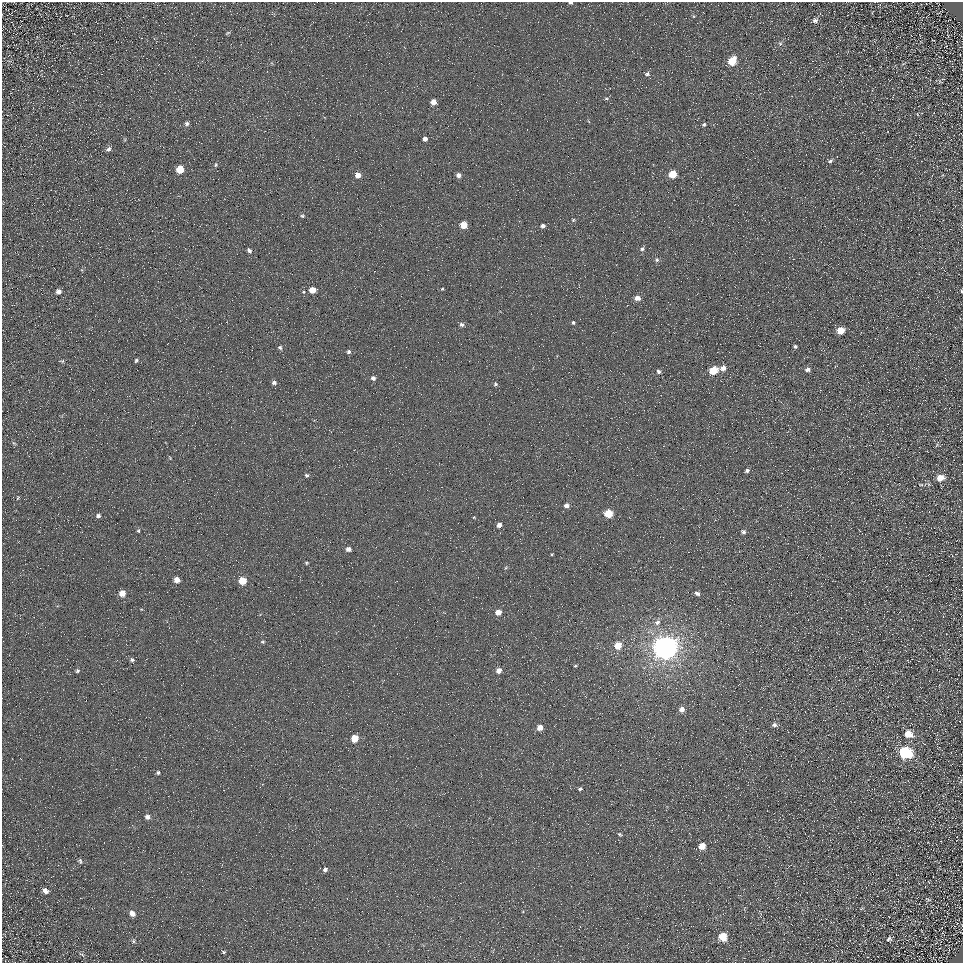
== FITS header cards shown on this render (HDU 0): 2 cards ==
NAXIS1  =                  961
NAXIS2  =                  961

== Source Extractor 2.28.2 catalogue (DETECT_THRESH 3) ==
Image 961 x 961 px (HDU 0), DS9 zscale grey, 1 PNG px = 1 image px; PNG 965 x 965 px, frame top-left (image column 1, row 961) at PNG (2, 2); no overlay
Background 5.26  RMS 8.6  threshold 25.8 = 3 sigma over >= 5 px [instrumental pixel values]
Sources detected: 102; all 102 listed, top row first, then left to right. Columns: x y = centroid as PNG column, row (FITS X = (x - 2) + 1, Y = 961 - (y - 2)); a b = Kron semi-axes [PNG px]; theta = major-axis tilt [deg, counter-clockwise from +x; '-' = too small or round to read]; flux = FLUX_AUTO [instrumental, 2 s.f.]
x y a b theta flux
570 3 4 3 - 900
815 20 7 6 - 1700
227 33 6 3 27 670
780 44 5 5 - 940
732 61 7 5 54 16000
101 74 2 2 - 330
647 74 7 6 - 1400
940 82 8 3 -13 730
606 99 6 4 -16 880
433 102 5 5 - 5100
917 114 5 3 - 410
187 123 6 5 - 1300
704 125 4 4 - 900
425 139 4 4 - 2500
108 149 7 5 41 1600
830 161 7 5 29 1300
216 165 6 5 - 820
180 169 5 5 - 12000
672 174 5 5 - 16000
358 175 5 5 - 4400
458 175 4 4 - 2700
302 216 5 4 - 860
573 220 4 4 - 650
738 222 2 2 - 230
463 225 5 5 - 11000
543 226 5 4 - 1700
642 249 6 5 - 1400
249 250 5 4 - 1500
657 260 7 6 - 1400
442 289 3 2 - 530
312 290 5 5 - 7400
58 291 5 5 - 2100
961 291 4 3 - 570
637 298 6 5 - 3600
573 322 4 4 - 880
462 324 6 5 - 1500
840 330 5 5 - 12000
280 347 5 5 - 1100
795 347 4 3 - 1300
349 352 5 4 - 1300
136 360 5 4 - 890
62 361 6 4 1 730
723 368 6 5 - 3400
807 369 6 5 - 2000
713 370 6 5 - 22000
658 371 4 4 - 1400
373 378 5 5 - 1600
274 383 6 5 - 1600
495 384 5 4 - 1100
14 443 7 3 -36 630
170 457 5 2 - 470
747 471 4 4 - 1400
307 475 5 5 - 900
940 478 7 5 10 7700
921 484 7 3 -8 630
18 498 6 3 70 540
566 505 5 5 - 2400
608 513 6 5 - 19000
98 516 6 5 - 1700
474 517 3 3 - 520
499 525 5 4 - 3000
138 531 5 4 - 760
743 532 5 5 - 1600
348 549 5 4 - 2300
552 554 4 3 - 580
306 563 4 3 - 700
177 580 5 5 - 4800
242 581 5 5 - 14000
122 593 5 5 - 6700
697 593 6 4 -28 1700
141 609 4 3 - 410
498 612 5 5 - 5400
657 622 9 7 31 2600
262 642 6 4 0 810
618 646 6 5 - 11000
665 648 8 7 - 890000
132 660 5 5 - 1400
575 666 4 3 - 630
499 670 5 5 - 3800
77 671 6 5 - 1200
682 709 5 5 - 3500
774 725 7 5 -17 1700
540 727 5 5 - 4700
908 734 8 6 -26 9200
354 738 5 5 - 13000
905 752 8 7 - 74000
158 772 4 4 - 960
961 781 5 3 - 560
580 789 5 4 - 1100
147 817 6 6 - 2000
620 834 6 4 -35 840
702 846 6 5 - 7100
80 861 8 5 -72 1100
325 869 5 5 - 1800
45 891 7 6 - 2700
928 900 7 3 -10 690
132 913 6 5 - 3100
723 937 7 7 - 12000
889 939 7 5 45 1400
133 941 6 4 -90 770
223 952 4 3 - 710
82 954 9 3 -35 730
At the frame edge (FLAGS 8, measured only in part): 2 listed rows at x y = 570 3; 961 291